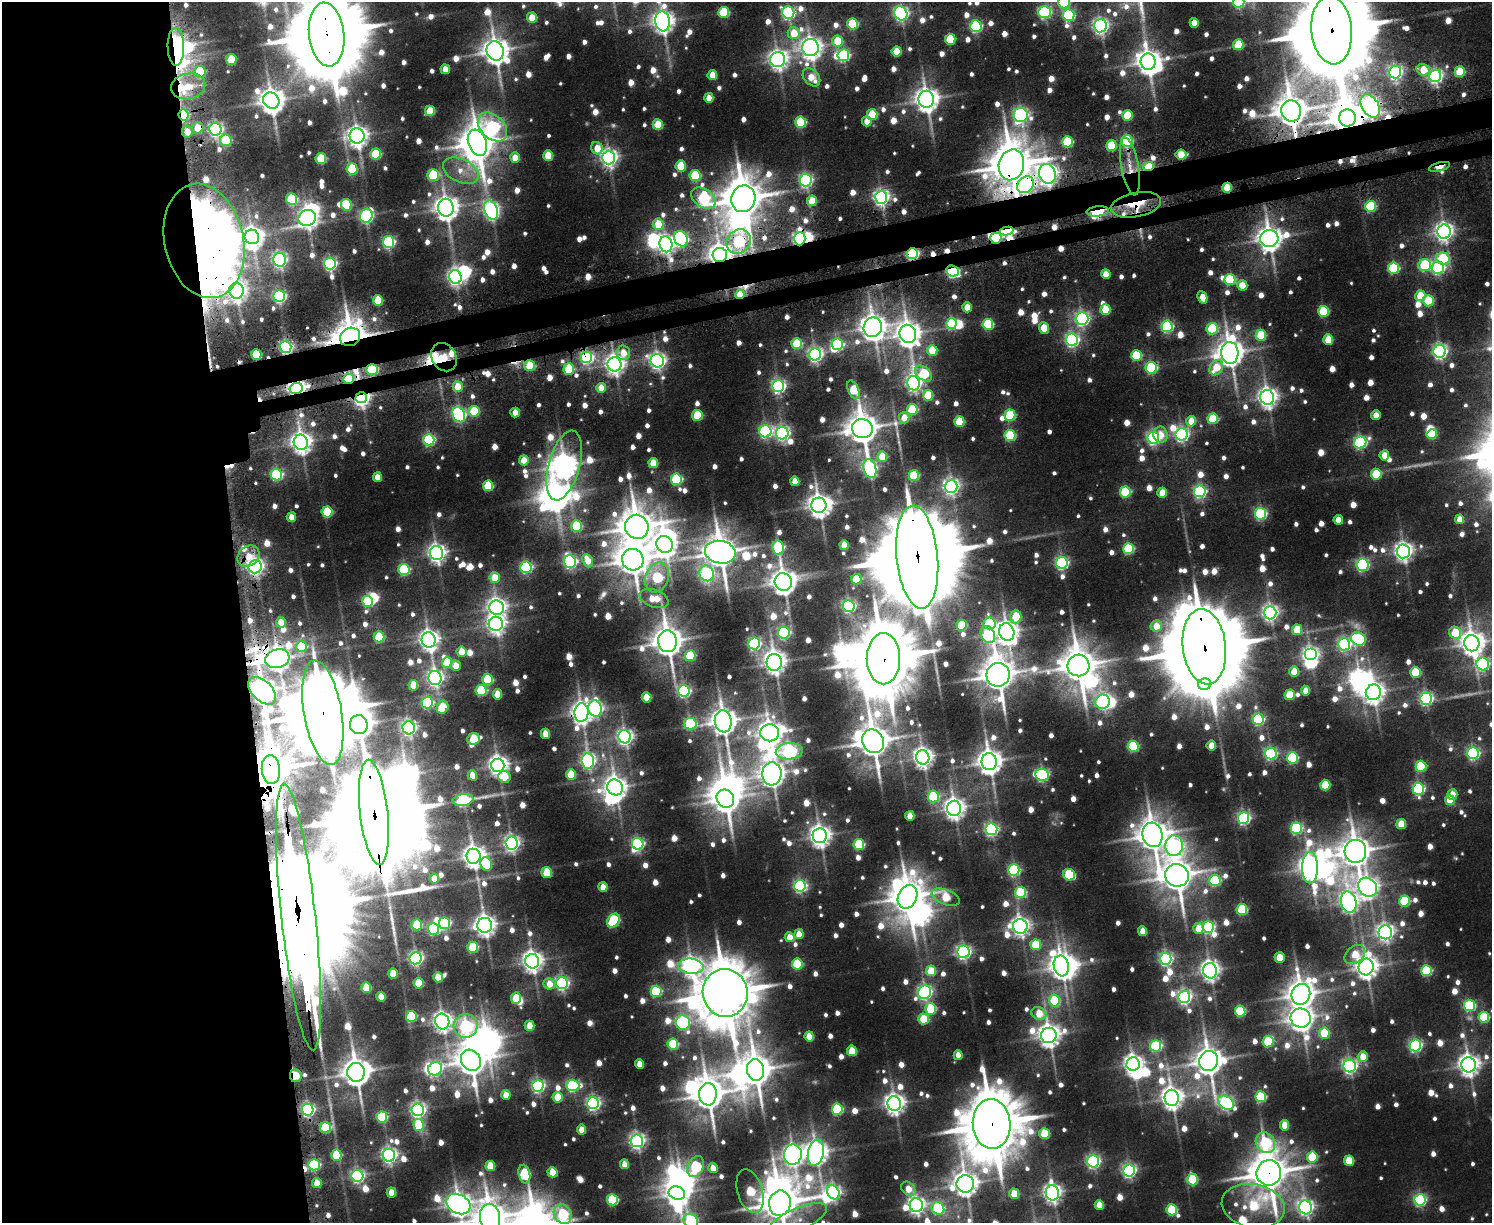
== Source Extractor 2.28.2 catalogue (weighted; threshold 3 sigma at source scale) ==
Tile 7 of 3 x 4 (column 1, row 3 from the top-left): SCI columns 313-1802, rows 1283-2503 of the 4970 x 4990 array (HDU 1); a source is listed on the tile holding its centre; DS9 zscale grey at full resolution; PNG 1494 x 1225 px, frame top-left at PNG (2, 2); each listed source drawn as its Kron ellipse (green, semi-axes under 4 px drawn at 4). Shown black and unused: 19% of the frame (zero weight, under 3 of 5 exposures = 5% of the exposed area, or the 3 px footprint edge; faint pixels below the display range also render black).
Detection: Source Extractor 2.28.2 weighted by HDU 2 'WHT'; one run over the whole footprint, this tile lists its part. Background 0.0447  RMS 0.0049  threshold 0.0221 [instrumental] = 3 sigma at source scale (4.5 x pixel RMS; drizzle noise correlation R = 1.50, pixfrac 1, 0.05/0.05 arcsec/px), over >= 5 px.
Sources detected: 1330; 11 too faint to see at this stretch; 47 inside a brighter object's white glare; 15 cosmic-ray / hot-pixel residue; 2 long thin detections or spike segments (spike, bleed or trail) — neither listed nor drawn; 17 inside a brighter listed object's ellipse — not listed separately; of the other 1238, all 500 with FLUX_AUTO >= 9.17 (the completeness limit of this list) listed and drawn (738 fainter detections not listed), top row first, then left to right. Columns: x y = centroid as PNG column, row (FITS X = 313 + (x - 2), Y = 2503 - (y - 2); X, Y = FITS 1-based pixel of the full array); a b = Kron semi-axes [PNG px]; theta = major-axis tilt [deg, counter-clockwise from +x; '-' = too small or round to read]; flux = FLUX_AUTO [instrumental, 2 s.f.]
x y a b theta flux
1064 2 6 6 - 34
1239 2 6 5 - 62
724 12 5 5 - 44
1044 12 6 6 - 110
788 13 6 6 - 120
901 13 7 6 - 170
1069 15 6 6 - 82
532 18 5 5 - 14
662 21 10 7 -85 460
1194 23 5 4 - 11
852 24 5 5 - 48
976 26 6 6 - 92
1100 26 6 6 - 210
1332 30 34 20 -85 12000
794 33 6 6 - 14
327 34 32 17 -83 9500
950 39 5 5 - 31
838 41 5 5 - 20
1238 45 5 5 - 24
176 47 19 8 -89 63
810 48 8 8 - 480
495 51 10 8 -66 790
896 51 5 5 - 16
843 55 6 6 - 82
231 59 5 5 - 21
778 59 7 7 - 340
1148 62 8 7 - 620
445 69 5 4 - 10
1423 70 7 5 -14 13
200 72 6 5 - 42
1395 72 6 6 - 170
1460 72 5 5 - 26
712 75 5 5 - 12
1435 76 6 6 - 180
811 77 10 7 -47 11
188 86 17 13 13 17
709 98 5 4 - 10
926 99 8 7 - 630
271 101 8 7 - 710
1370 106 13 8 -58 230
430 111 5 5 - 23
1291 111 11 10 - 1200
183 115 6 5 - 43
872 115 5 5 - 29
1021 115 7 7 - 180
1127 115 5 5 - 22
1347 118 8 8 - 1400
867 121 5 5 - 9.2
801 122 5 5 - 51
658 125 5 5 - 23
492 127 17 11 -44 130
197 128 6 6 - 12
215 129 6 6 - 160
187 132 6 5 - 9.2
357 136 7 7 - 420
226 140 6 5 - 47
1127 141 6 5 - 67
1067 142 5 5 - 47
477 143 13 9 -70 1300
1111 146 5 5 - 28
597 148 6 5 - 12
376 154 5 5 - 37
548 155 5 5 - 19
1181 155 5 5 - 16
515 158 5 5 - 10
609 158 7 6 - 270
321 159 5 5 - 29
1011 165 15 12 77 2200
681 166 5 5 - 21
1149 166 5 4 - 26
1130 167 29 8 -80 9.7
1439 167 11 4 15 13
352 169 6 5 - 33
461 171 19 11 -25 9.4
1047 174 10 8 -71 370
433 175 6 5 - 46
695 176 5 5 - 45
806 180 6 6 - 140
1026 185 9 7 43 150
1227 188 5 4 - 22
881 197 6 6 - 230
703 198 13 9 -35 79
292 199 6 5 - 54
743 199 13 12 - 2000
812 201 5 5 - 16
346 205 6 5 - 32
1136 205 25 12 11 18
1370 206 5 5 - 56
446 208 9 7 -82 610
491 210 10 6 -70 220
1098 211 11 5 6 20
366 216 7 6 - 120
307 218 9 8 - 280
658 224 5 5 - 17
1007 231 7 4 9 100
1444 232 7 7 - 300
252 237 7 7 - 430
996 238 5 5 - 34
1269 238 9 8 - 650
681 239 8 6 -57 110
800 239 6 5 - 190
204 241 58 39 -77 1500
739 241 13 11 45 61
388 242 6 5 - 100
666 244 8 6 -78 270
912 253 5 5 - 120
720 255 7 7 - 540
1443 259 6 6 - 49
280 260 7 6 - 160
330 263 6 6 - 130
1425 265 6 6 - 48
1393 268 5 5 - 60
1438 268 6 6 - 100
953 271 6 5 - 92
1106 274 5 4 - 12
455 277 7 6 - 220
1230 280 5 5 - 56
1242 285 5 5 - 13
236 291 8 7 - 300
740 294 5 4 - 13
279 296 6 6 - 110
1420 296 5 5 - 18
1202 297 6 4 -68 12
378 300 5 5 - 23
1428 301 5 5 - 29
967 307 5 5 - 12
1105 310 5 5 - 19
1323 311 5 5 - 44
1082 319 6 6 - 160
952 324 5 5 - 67
988 324 5 5 - 53
1167 326 6 5 - 89
873 327 10 9 - 720
1044 328 6 5 - 15
1212 329 6 5 - 42
908 334 9 8 - 660
1261 335 5 5 - 30
350 337 10 9 - 1300
1328 339 5 5 - 19
1072 340 6 6 - 150
797 344 5 5 - 38
837 344 6 5 - 83
286 347 6 6 - 140
932 350 5 5 - 20
1440 351 6 6 - 190
623 353 7 6 - 11
1230 353 11 8 -87 830
256 354 5 5 - 33
815 354 6 6 - 180
1136 355 5 5 - 44
444 357 15 12 -58 270
586 357 6 5 - 130
657 361 7 6 - 240
614 364 7 7 - 360
530 366 5 5 - 30
1151 368 5 5 - 72
1216 368 8 6 59 16
372 369 5 5 - 41
569 369 6 5 - 36
923 374 10 6 -40 39
348 379 5 5 - 25
914 383 7 6 - 220
778 386 6 6 - 160
458 387 5 5 - 15
296 388 7 5 12 300
601 388 5 4 - 11
853 390 10 5 -66 29
928 395 5 5 - 28
1267 397 7 7 - 360
361 398 6 5 - 260
912 410 5 5 - 37
474 411 5 5 - 32
515 412 5 4 - 9.6
459 415 8 6 -63 130
697 415 5 5 - 32
1010 415 5 5 - 46
1376 415 5 4 - 9.4
904 418 6 5 - 10
1213 419 5 5 - 40
1191 421 5 5 - 13
959 422 5 5 - 29
862 429 10 9 - 1200
765 431 6 6 - 120
782 433 6 6 - 170
1182 434 6 6 - 150
1432 434 5 5 - 27
1010 435 5 5 - 52
1160 435 8 7 - 9.3
1153 438 6 5 - 130
429 440 5 5 - 83
301 442 7 7 - 430
1360 442 6 6 - 110
1384 455 5 5 - 10
882 457 5 5 - 19
524 460 5 5 - 15
653 463 5 5 - 17
564 466 36 15 74 690
870 468 10 6 -73 140
1376 474 5 5 - 30
276 475 6 5 - 73
914 475 5 5 - 44
377 477 5 4 - 10
676 479 5 5 - 68
795 481 4 4 - 11
488 486 5 5 - 37
951 486 6 6 - 220
1200 491 6 5 - 110
1125 492 5 5 - 53
1162 493 5 5 - 13
819 505 7 7 - 540
327 512 5 5 - 34
1260 514 6 5 - 90
291 517 5 4 - 9.3
1460 519 5 4 - 9.7
1338 520 5 4 - 9.2
576 526 5 5 - 43
637 527 12 11 - 1500
665 544 8 8 - 510
844 545 5 4 - 13
778 548 7 5 -80 64
1128 549 5 5 - 57
1403 551 7 6 - 310
720 552 15 11 -12 1300
436 553 7 6 - 300
248 556 12 9 39 11
917 557 52 20 -85 18000
633 560 11 10 - 1200
588 561 7 5 -65 12
570 562 6 6 - 130
1062 563 6 6 - 120
1362 565 6 6 - 93
255 567 6 6 - 260
526 567 5 5 - 95
404 570 5 5 - 64
707 573 8 7 - 98
657 577 15 11 69 44
495 578 5 5 - 16
856 579 5 5 - 26
783 582 9 8 - 700
654 598 15 8 -19 17
368 601 5 5 - 54
849 606 6 6 - 140
497 608 7 7 - 320
1270 613 6 6 - 220
1016 616 7 5 89 20
281 622 5 5 - 12
989 623 6 6 - 44
496 624 7 7 - 290
962 625 5 5 - 34
1156 626 6 5 - 10
1297 630 5 5 - 20
1007 632 9 7 -69 480
784 633 6 6 - 90
1455 633 6 5 - 21
988 635 9 7 -63 70
379 637 5 5 - 34
1358 639 8 6 -31 62
429 640 8 7 - 360
667 641 11 9 -85 1100
754 643 6 6 - 110
1472 643 8 7 - 590
1344 644 6 6 - 130
301 647 5 5 - 30
1204 647 38 21 -83 13000
462 652 5 5 - 15
1310 654 6 6 - 200
690 656 5 5 - 37
277 659 12 9 17 440
883 659 25 17 -90 5600
774 662 8 7 - 470
447 663 5 5 - 23
1483 664 6 6 - 110
1078 665 11 11 - 1400
456 666 5 5 - 9.7
1294 672 5 5 - 16
1415 672 5 5 - 34
998 675 12 11 - 1300
435 678 7 6 - 220
488 679 5 5 - 40
1205 684 6 6 - 200
413 685 5 5 - 15
262 691 17 10 -45 690
481 691 5 5 - 45
684 691 6 6 - 110
1306 691 5 4 - 9.6
1373 692 8 7 - 470
497 694 5 4 - 14
1290 695 5 5 - 26
646 697 5 5 - 17
1426 699 6 6 - 130
1103 702 7 7 - 130
427 703 6 6 - 73
442 707 7 5 58 20
595 709 8 6 -82 150
323 713 53 19 -80 8200
581 713 9 7 86 450
1258 719 5 5 - 84
723 721 11 8 -82 840
690 724 6 5 - 64
359 725 9 9 - 680
409 728 6 6 - 200
770 733 9 8 - 590
545 734 5 4 - 11
625 737 6 6 - 230
473 739 7 5 18 26
873 741 12 10 -59 1400
1133 746 5 5 - 55
1211 746 5 4 - 10
789 751 13 8 4 160
1271 753 6 6 - 110
1473 753 6 5 - 110
923 757 7 6 - 370
1292 758 5 5 - 65
588 761 7 6 - 190
989 762 8 7 - 650
498 765 7 6 - 370
1421 766 5 5 - 43
271 770 14 9 -85 2200
772 774 11 9 86 660
472 775 5 4 - 9.9
571 775 5 5 - 23
1042 775 7 6 - 110
504 777 6 6 - 14
1325 785 5 5 - 29
615 787 8 7 - 500
1418 789 6 5 - 86
1452 794 5 5 - 11
933 796 6 5 - 50
725 799 9 8 - 780
463 800 10 6 9 120
1450 800 5 5 - 17
954 808 7 7 - 410
374 812 53 14 -84 22000
910 816 5 4 - 12
1244 818 6 5 - 120
1401 824 5 5 - 19
1296 828 6 5 - 78
991 829 6 6 - 130
1152 835 12 10 -76 1100
820 836 7 7 - 440
511 843 6 6 - 190
638 844 6 5 - 110
859 844 5 5 - 51
1174 846 10 9 - 150
1355 851 11 11 - 1100
473 856 7 7 - 490
486 864 7 6 - 31
1310 868 16 8 -90 540
1014 870 6 5 - 82
547 872 5 5 - 25
1069 875 6 5 - 51
1177 875 12 11 - 1300
434 878 5 5 - 11
1215 880 6 5 - 62
800 886 6 6 - 120
603 887 5 4 - 11
1368 887 10 8 -44 340
1021 892 5 5 - 54
907 897 12 9 66 1300
946 897 14 7 -21 23
1404 901 5 5 - 43
1349 902 11 7 -74 300
1242 910 5 5 - 47
298 917 134 17 -84 53000
613 920 7 5 52 56
445 923 6 6 - 72
417 925 5 5 - 30
485 925 7 7 - 410
1020 926 7 7 - 300
1208 927 6 5 - 92
1198 928 5 5 - 12
433 929 6 5 - 81
1143 931 5 4 - 12
1385 932 7 7 - 250
799 934 5 4 - 11
790 937 5 5 - 11
1036 945 5 5 - 30
473 947 5 5 - 37
963 952 6 6 - 160
1355 954 12 8 40 15
1280 957 5 5 - 13
416 958 6 6 - 160
1166 959 6 6 - 150
532 961 7 7 - 400
797 964 5 5 - 45
691 966 13 7 -7 330
1061 966 10 7 -76 580
1366 967 8 7 - 530
931 971 5 5 - 21
1210 971 8 7 - 340
1426 971 5 5 - 55
393 974 5 5 - 15
438 977 5 5 - 13
419 983 5 5 - 24
562 983 6 6 - 140
549 984 5 5 - 9.4
366 987 5 5 - 18
656 991 5 5 - 58
924 992 7 6 - 160
725 993 24 22 -77 3800
1301 994 10 9 - 840
381 997 5 4 - 11
1184 997 6 6 - 170
516 998 6 5 - 21
1054 1000 6 5 - 32
1469 1005 5 5 - 77
931 1009 6 5 - 37
1240 1011 5 5 - 45
1039 1014 8 6 -24 15
411 1016 5 5 - 41
1484 1017 5 5 - 46
1301 1018 10 9 - 630
924 1019 5 5 - 25
442 1021 8 7 - 350
683 1022 7 7 - 110
466 1026 12 12 - 100
530 1026 5 5 - 13
1324 1033 5 5 - 33
1049 1035 8 7 - 510
809 1036 5 4 - 17
1268 1041 6 5 - 38
673 1044 5 5 - 44
1415 1045 6 6 - 120
1156 1046 5 5 - 79
852 1051 5 5 - 20
958 1055 5 4 - 9.4
1363 1057 5 5 - 11
471 1060 11 9 -53 1000
1209 1061 10 9 - 910
639 1064 5 4 - 9.7
1133 1064 7 6 - 330
1469 1065 7 7 - 440
1350 1066 6 6 - 190
435 1069 7 6 - 110
756 1070 11 8 -80 1200
356 1072 9 9 - 940
296 1076 6 6 - 18
573 1085 6 6 - 95
538 1086 6 6 - 140
708 1094 11 8 88 1200
506 1095 5 4 - 10
558 1097 5 5 - 20
1261 1097 5 5 - 53
1172 1098 8 7 - 480
593 1103 6 6 - 160
1226 1103 8 6 -36 160
894 1104 7 7 - 390
837 1109 5 5 - 61
308 1110 6 5 - 140
418 1110 6 6 - 200
382 1117 5 5 - 51
992 1124 25 19 -86 4800
419 1125 6 5 - 32
1285 1125 5 4 - 14
325 1128 5 5 - 44
582 1130 5 4 - 10
1044 1134 5 5 - 28
637 1141 6 6 - 220
1265 1143 11 9 -56 56
816 1153 13 8 78 520
336 1155 5 5 - 35
389 1155 6 6 - 210
793 1155 10 9 - 370
1312 1157 5 5 - 38
1093 1161 6 6 - 150
1349 1161 5 5 - 23
624 1164 5 4 - 9.4
314 1165 6 5 - 86
490 1166 5 5 - 18
696 1167 11 7 65 57
713 1168 5 4 - 9.5
1129 1170 6 6 - 160
552 1172 5 5 - 18
1269 1173 12 12 - 1900
524 1174 9 5 -77 52
357 1176 6 6 - 140
1193 1179 6 5 - 40
317 1183 5 4 - 11
965 1184 8 8 - 580
908 1189 8 6 -47 12
750 1191 22 12 -73 32
391 1192 5 4 - 12
833 1192 7 6 - 170
677 1193 8 6 -21 580
1052 1193 7 6 - 290
1014 1194 5 5 - 19
612 1200 5 5 - 59
1420 1200 6 5 - 110
780 1203 12 11 - 1800
458 1204 13 9 -28 620
916 1205 7 6 - 270
1099 1205 5 4 - 13
1253 1206 32 21 -11 43
1306 1207 7 6 - 210
938 1208 6 6 - 69
1172 1210 5 5 - 43
563 1214 10 8 -57 57
490 1218 14 10 -80 1200
797 1220 32 11 25 14
691 1221 7 6 - 83
Overlapping masked pixels (flux is a lower limit): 58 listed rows (the first 20) at x y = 1332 30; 327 34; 176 47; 1435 76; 188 86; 1370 106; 1291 111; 183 115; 1347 118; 197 128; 187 132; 1127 141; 1011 165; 1149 166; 1130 167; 1439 167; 1047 174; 1026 185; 1227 188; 1136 205
Isophote crosses this tile's border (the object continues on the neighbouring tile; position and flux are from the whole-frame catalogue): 13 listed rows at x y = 1064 2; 1239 2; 901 13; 662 21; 1332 30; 327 34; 1484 1017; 780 1203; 458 1204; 563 1214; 490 1218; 797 1220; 691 1221